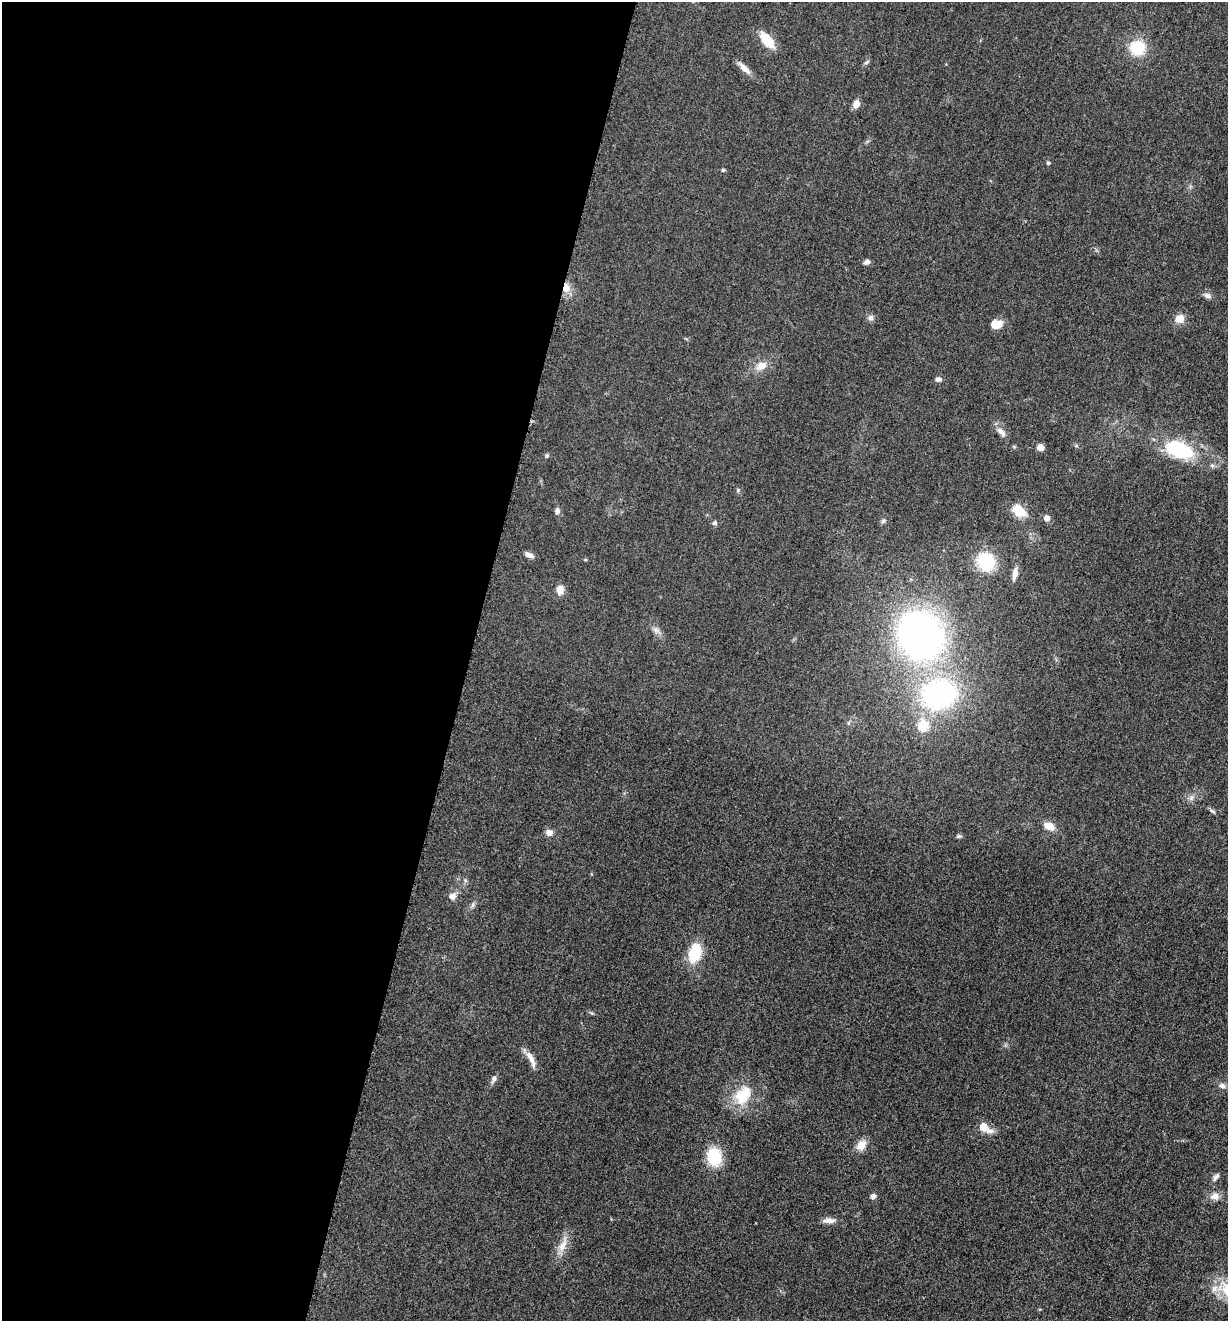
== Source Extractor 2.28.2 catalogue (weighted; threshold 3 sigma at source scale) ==
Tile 5 of 4 x 4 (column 1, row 2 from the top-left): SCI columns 265-1490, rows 2648-3966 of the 5307 x 5292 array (HDU 1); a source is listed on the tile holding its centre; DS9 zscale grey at full resolution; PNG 1230 x 1323 px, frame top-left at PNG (2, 2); no overlay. Shown black and unused: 38% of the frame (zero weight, under 3 of 5 exposures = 1% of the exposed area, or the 3 px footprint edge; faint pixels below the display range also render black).
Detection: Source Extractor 2.28.2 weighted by HDU 2 'WHT'; one run over the whole footprint, this tile lists its part. Background 0.05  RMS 0.0056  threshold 0.025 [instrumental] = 3 sigma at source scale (4.5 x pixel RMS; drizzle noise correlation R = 1.50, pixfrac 1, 0.05/0.05 arcsec/px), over >= 5 px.
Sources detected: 54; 1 inside a brighter object's white glare — not listed; the other 53 listed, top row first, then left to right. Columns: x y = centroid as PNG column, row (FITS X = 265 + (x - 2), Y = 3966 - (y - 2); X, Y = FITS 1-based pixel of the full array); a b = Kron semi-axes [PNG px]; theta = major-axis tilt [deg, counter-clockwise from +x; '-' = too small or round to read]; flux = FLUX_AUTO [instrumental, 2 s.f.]
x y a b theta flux
767 40 21 10 -51 13
1137 48 13 12 - 22
867 62 9 4 28 1
744 68 21 7 -45 4.4
856 104 8 6 64 4.4
1048 163 5 4 - 0.84
723 170 5 4 - 0.84
867 262 6 5 - 2.2
566 288 11 8 87 5.4
1207 296 11 6 -24 2
870 318 8 8 - 1.9
1180 319 9 8 - 6.3
996 324 12 9 10 7.6
761 366 11 8 29 5.8
938 379 7 6 - 1.7
1001 432 16 7 -44 3.4
1040 447 6 6 - 4.3
1179 449 38 20 -21 37
547 456 6 5 - 0.87
738 490 5 5 - 0.81
1018 510 16 10 -43 12
557 511 7 6 - 1.8
1047 518 8 8 - 2.3
883 521 7 5 84 1.1
714 523 7 6 - 1.2
529 555 11 6 -22 2.7
986 562 15 13 -66 34
1015 573 17 7 80 3.7
560 590 10 8 -85 4.7
656 630 10 8 -46 2.5
919 635 42 36 -52 240
939 694 32 26 14 110
923 726 11 10 - 14
1191 798 8 5 46 1.6
1212 811 8 5 -27 1.2
1049 826 13 8 -26 5.6
549 833 8 7 - 3.3
959 836 8 5 9 1
452 896 9 8 - 3.6
473 905 9 4 81 1.2
695 953 17 10 74 25
531 1059 27 7 -65 5
494 1079 10 6 63 2
1222 1086 9 7 -22 2.2
743 1095 29 20 55 18
984 1127 10 6 -29 13
861 1145 14 10 53 5.6
714 1157 16 12 -81 25
1216 1177 12 5 50 1.8
873 1196 5 5 - 3.1
1214 1196 13 10 7 3.9
829 1220 16 7 1 3.4
563 1245 26 9 69 7
Overlapping masked pixels (flux is a lower limit): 1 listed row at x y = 566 288